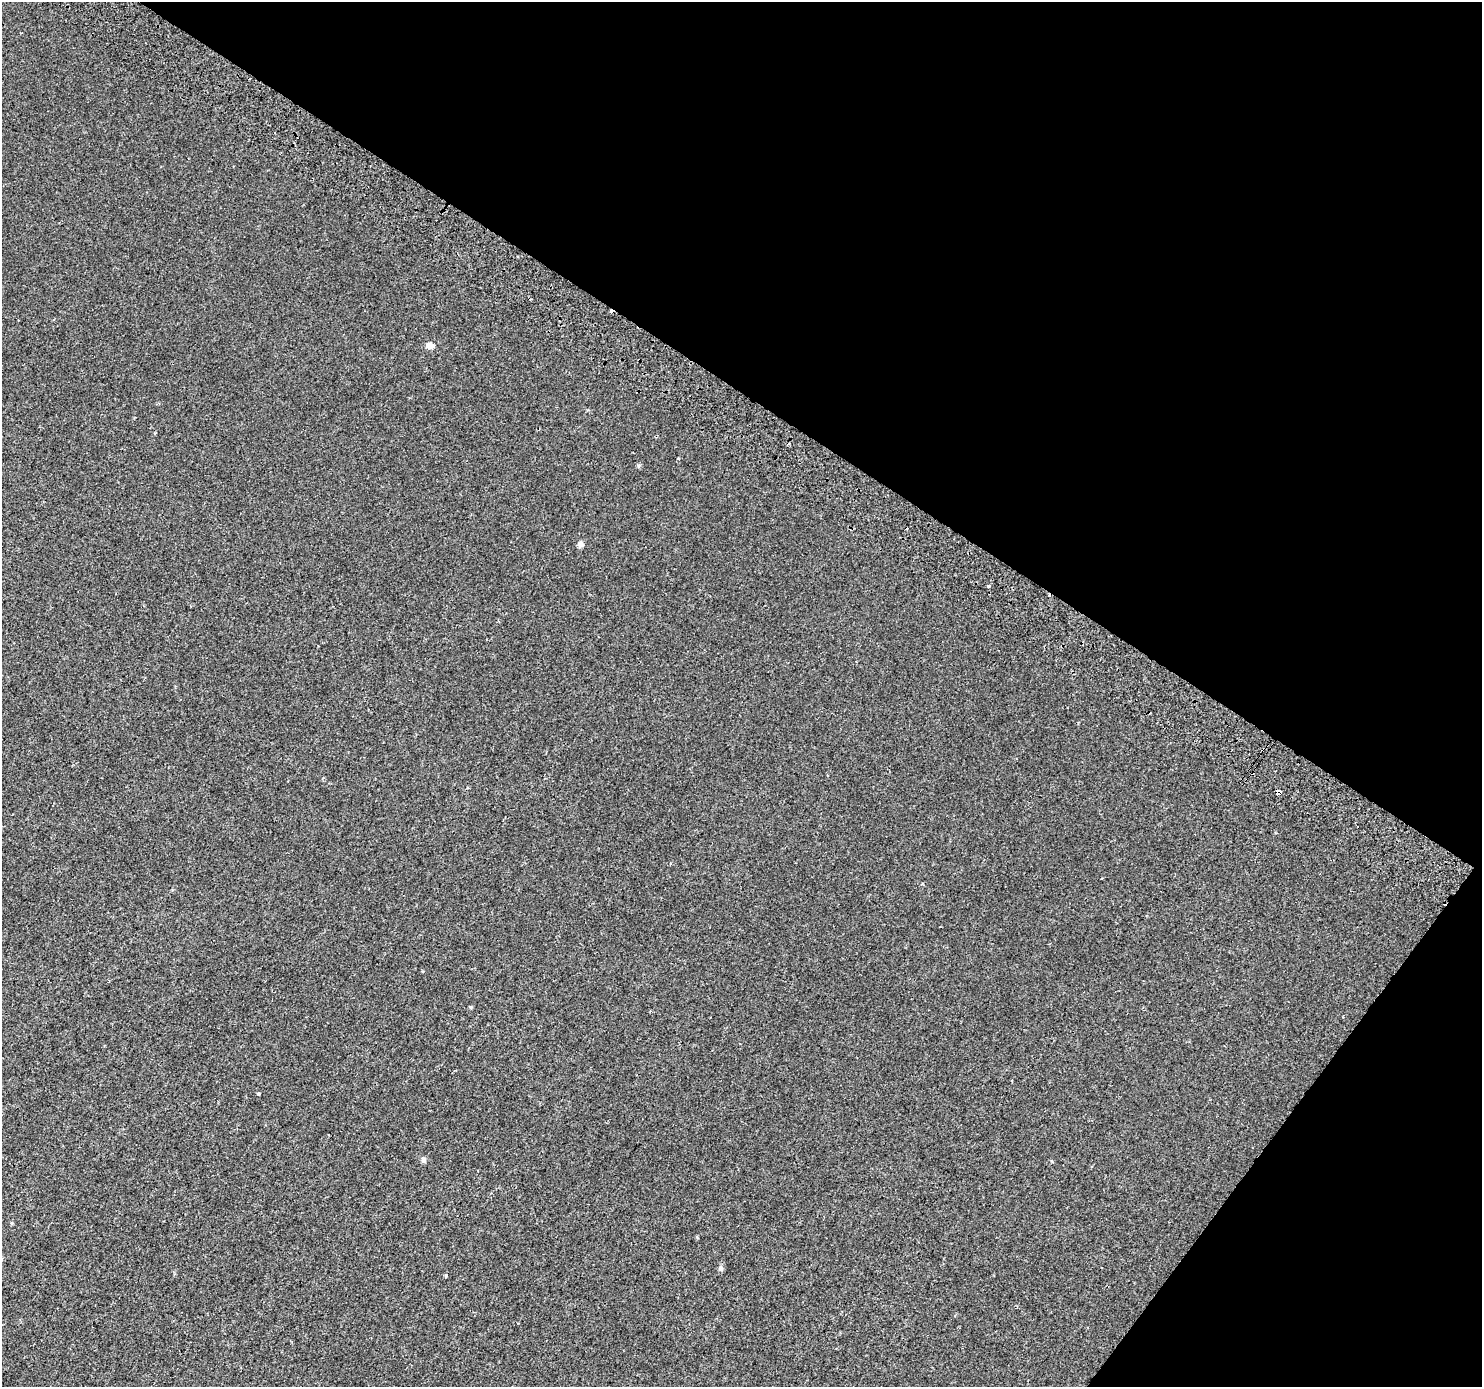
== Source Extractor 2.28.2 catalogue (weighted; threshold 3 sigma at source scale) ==
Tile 8 of 4 x 4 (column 4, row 2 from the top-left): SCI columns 4484-5963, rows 3074-4458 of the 5998 x 6079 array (HDU 1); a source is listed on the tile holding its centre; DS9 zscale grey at full resolution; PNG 1484 x 1389 px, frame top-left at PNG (2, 2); no overlay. Shown black and unused: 34% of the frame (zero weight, under 2 of 3 exposures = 3% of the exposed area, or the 3 px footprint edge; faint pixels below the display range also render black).
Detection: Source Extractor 2.28.2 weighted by HDU 2 'WHT'; one run over the whole footprint, this tile lists its part. Background 2.48e-04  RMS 0.0039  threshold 0.0176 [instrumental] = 3 sigma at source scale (4.5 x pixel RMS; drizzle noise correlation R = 1.50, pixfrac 1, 0.0396/0.0396 arcsec/px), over >= 5 px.
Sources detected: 14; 5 cosmic-ray / hot-pixel residue — not listed; the other 9 listed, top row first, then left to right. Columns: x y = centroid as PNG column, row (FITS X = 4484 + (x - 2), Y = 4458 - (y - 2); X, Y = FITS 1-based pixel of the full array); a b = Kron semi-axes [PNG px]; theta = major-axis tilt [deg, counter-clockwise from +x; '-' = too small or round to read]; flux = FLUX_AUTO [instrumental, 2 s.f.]
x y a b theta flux
274 133 3 2 - 0.34
429 345 8 6 -18 2.3
678 458 4 2 - 0.29
581 544 7 7 - 1.2
1279 792 4 4 - 7.3
259 1094 3 3 - 1.2
423 1160 7 6 - 1
721 1269 7 6 - 0.84
446 1276 3 3 - 3.2
Overlapping masked pixels (flux is a lower limit): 1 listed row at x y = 1279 792